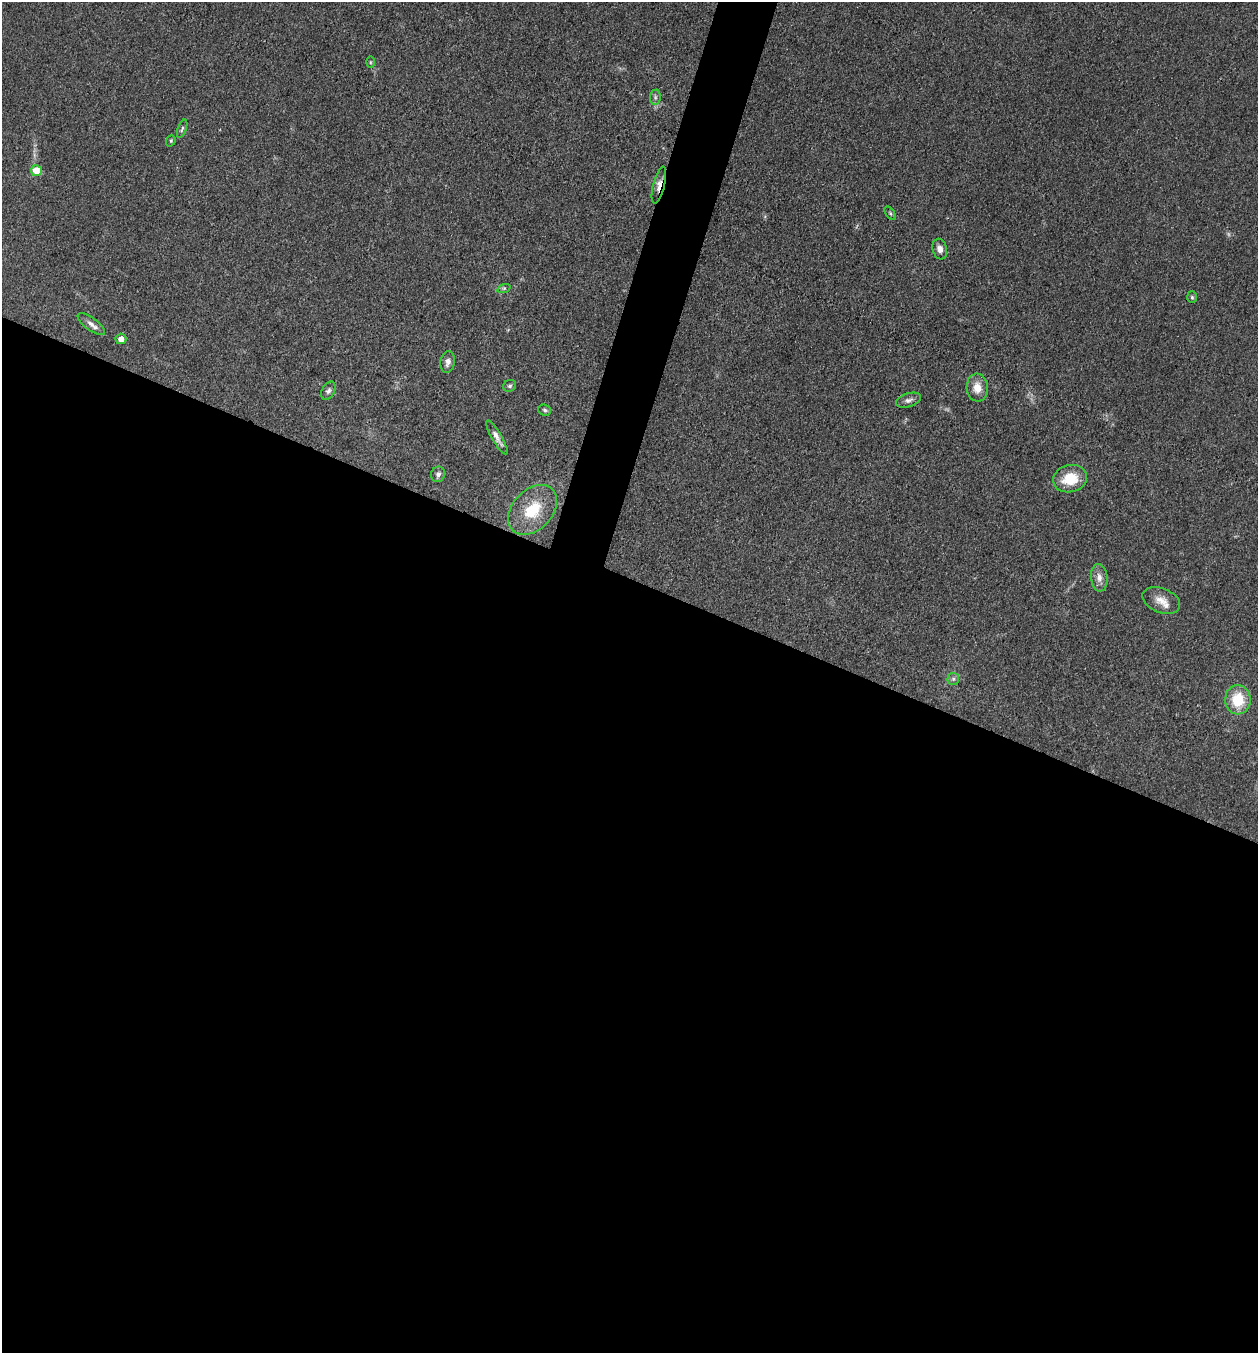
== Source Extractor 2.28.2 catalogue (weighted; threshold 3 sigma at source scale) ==
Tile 14 of 4 x 4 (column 2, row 4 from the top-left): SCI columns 1521-2776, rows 3-1353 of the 5421 x 5407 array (HDU 1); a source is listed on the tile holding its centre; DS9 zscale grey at full resolution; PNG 1260 x 1355 px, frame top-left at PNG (2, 2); each listed source drawn as its Kron ellipse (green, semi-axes under 4 px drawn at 4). Shown black and unused: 59% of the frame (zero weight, under 3 of 4 exposures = <1% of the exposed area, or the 3 px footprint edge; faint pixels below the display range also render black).
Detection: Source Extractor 2.28.2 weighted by HDU 2 'WHT'; one run over the whole footprint, this tile lists its part. Background 0.0928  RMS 0.0064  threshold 0.0289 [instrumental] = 3 sigma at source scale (4.5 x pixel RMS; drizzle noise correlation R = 1.50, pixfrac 1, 0.05/0.05 arcsec/px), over >= 5 px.
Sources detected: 27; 1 too faint to see at this stretch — neither listed nor drawn; the other 26 listed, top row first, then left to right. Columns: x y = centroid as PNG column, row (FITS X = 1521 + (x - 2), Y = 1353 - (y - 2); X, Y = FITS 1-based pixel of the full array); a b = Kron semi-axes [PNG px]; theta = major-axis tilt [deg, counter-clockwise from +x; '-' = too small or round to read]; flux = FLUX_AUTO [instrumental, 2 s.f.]
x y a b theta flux
370 62 6 4 90 0.71
655 97 7 5 84 1.5
182 129 10 4 70 1.3
171 141 6 4 71 0.86
36 171 5 5 - 14
659 185 19 5 77 4.7
890 213 8 4 -55 1.1
940 249 10 7 -75 3.4
504 288 7 4 18 1.2
1192 297 6 5 - 1.1
91 324 16 6 -36 3.4
121 339 5 5 - 4
448 362 11 7 79 3.3
510 386 7 5 33 1.5
977 388 14 10 -84 7.5
328 391 10 6 61 2.1
909 400 13 6 17 3
545 410 6 5 - 1.5
497 437 19 5 -59 4.2
438 474 8 7 - 2.3
1070 479 17 13 13 18
533 510 29 20 46 27
1099 578 14 8 -84 4.7
1161 601 19 12 -21 8
953 679 6 6 - 1.6
1238 700 14 13 - 21
Overlapping masked pixels (flux is a lower limit): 1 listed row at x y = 659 185